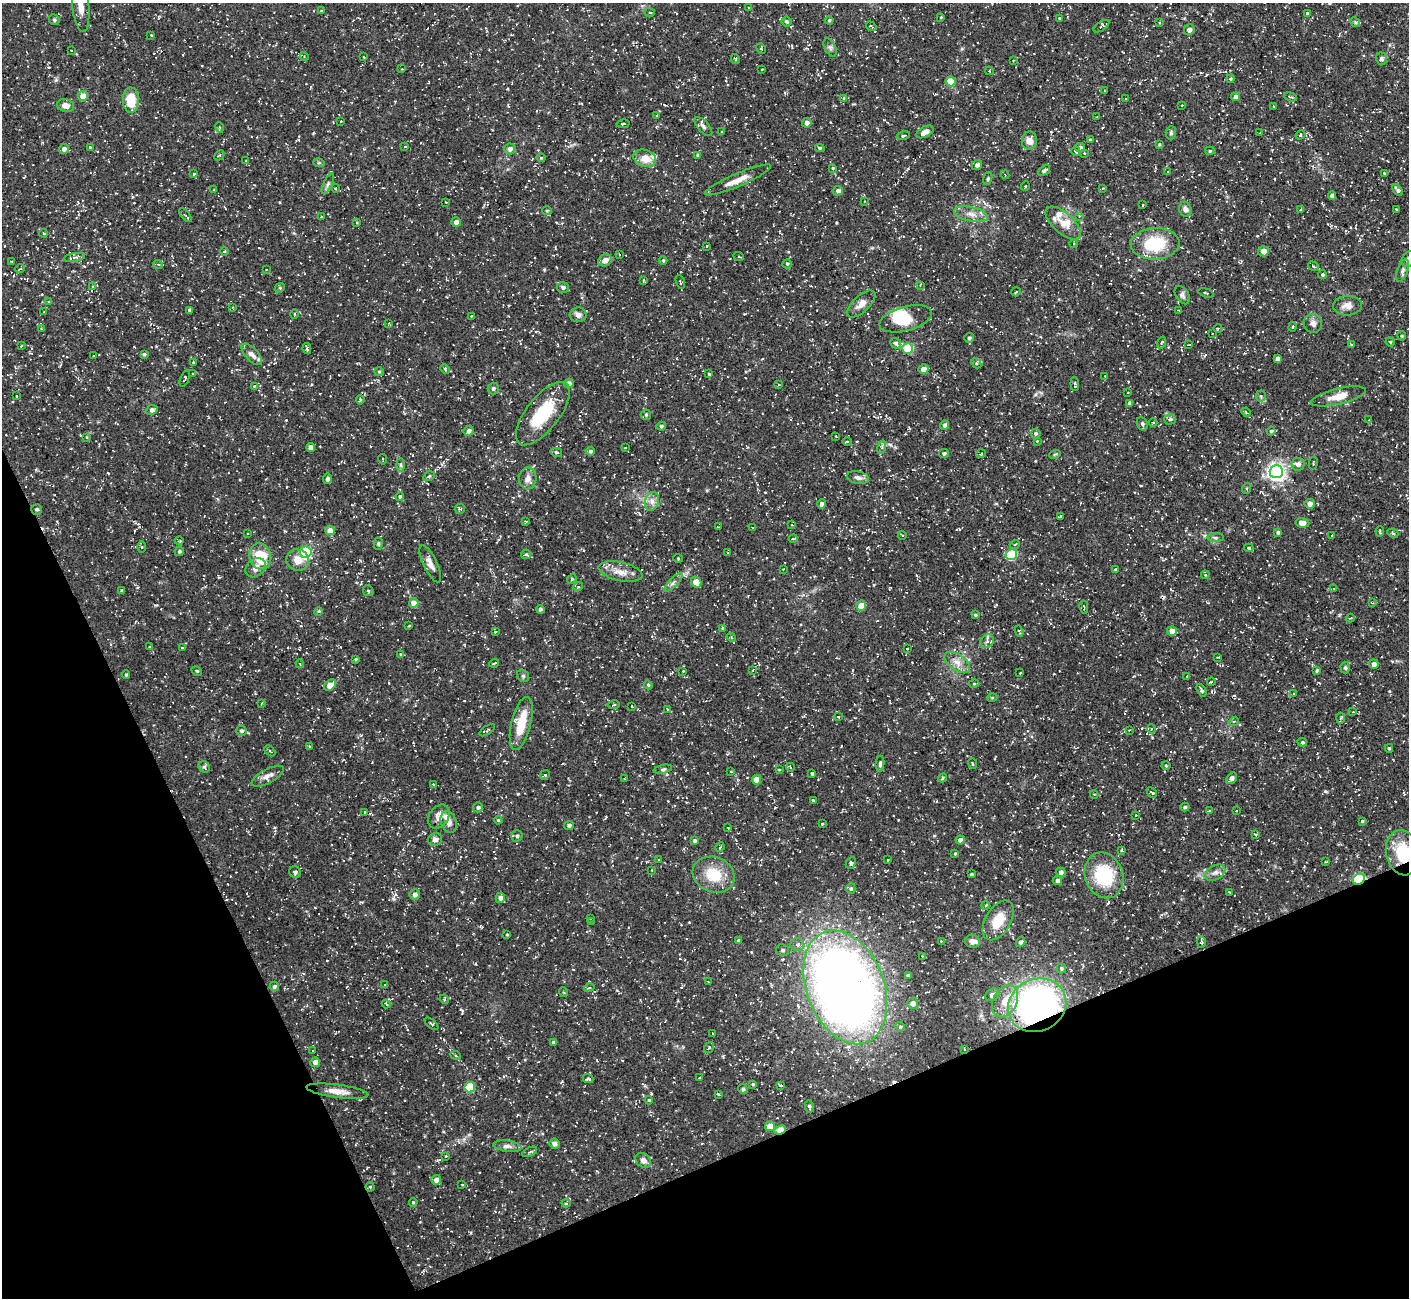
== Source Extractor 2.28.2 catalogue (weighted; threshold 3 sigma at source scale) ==
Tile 14 of 4 x 4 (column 2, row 4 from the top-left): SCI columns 1409-2815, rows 155-1450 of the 5631 x 5621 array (HDU 1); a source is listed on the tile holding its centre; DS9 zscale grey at full resolution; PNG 1411 x 1300 px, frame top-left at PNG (2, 3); each listed source drawn as its Kron ellipse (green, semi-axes under 4 px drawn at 4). Shown black and unused: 22% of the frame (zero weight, under 3 of 5 exposures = <1% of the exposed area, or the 3 px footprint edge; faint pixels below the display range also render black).
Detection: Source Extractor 2.28.2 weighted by HDU 2 'WHT'; one run over the whole footprint, this tile lists its part. Background 0.127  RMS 0.0049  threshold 0.022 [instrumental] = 3 sigma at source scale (4.5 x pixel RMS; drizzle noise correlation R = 1.50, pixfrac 1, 0.05/0.05 arcsec/px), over >= 5 px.
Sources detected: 457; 1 inside a brighter object's white glare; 9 cosmic-ray / hot-pixel residue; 1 long thin detection or spike segment (spike, bleed or trail) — neither listed nor drawn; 9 inside a brighter listed object's ellipse — not listed separately; the other 437 listed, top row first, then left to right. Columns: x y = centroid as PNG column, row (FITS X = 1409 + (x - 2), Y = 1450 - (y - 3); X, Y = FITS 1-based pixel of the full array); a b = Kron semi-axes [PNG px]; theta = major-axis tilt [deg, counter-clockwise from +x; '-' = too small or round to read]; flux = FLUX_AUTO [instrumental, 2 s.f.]
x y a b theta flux
81 6 25 8 -84 6.9
749 8 4 2 - 0.37
321 11 4 3 - 0.49
650 12 5 3 - 0.5
1307 13 4 4 - 1.1
941 17 3 2 - 0.41
1059 18 4 3 - 0.44
54 20 6 5 - 0.68
829 20 4 3 - 0.52
786 21 5 5 - 0.73
1355 22 5 4 - 0.72
1159 23 3 3 - 0.43
871 26 6 3 -34 0.64
1101 26 9 4 34 1
1189 30 5 5 - 2
151 35 2 2 - 0.33
830 47 10 5 -63 1.3
761 49 5 4 - 0.72
71 50 3 2 - 0.3
304 56 4 3 - 0.41
363 57 3 2 - 0.37
735 59 5 4 - 0.5
1381 59 6 5 - 1.3
1013 61 4 2 - 0.34
402 69 3 3 - 0.34
762 69 3 2 - 0.34
989 71 4 4 - 0.49
1231 79 4 3 - 0.61
950 81 5 5 - 8.6
1105 91 3 3 - 0.38
83 96 5 5 - 6.1
1235 97 4 4 - 2.3
1290 97 7 3 -20 0.6
844 98 4 2 - 0.39
1126 99 3 3 - 0.46
131 100 13 8 -90 12
66 105 8 6 -15 3.4
1182 105 2 2 - 0.29
1273 106 3 2 - 0.34
657 116 3 3 - 0.44
1096 117 4 2 - 0.29
341 121 3 2 - 0.32
807 123 4 4 - 2.2
623 124 6 3 11 0.56
219 127 5 3 - 0.48
703 127 12 5 -49 1.6
722 132 3 3 - 0.36
925 132 9 5 28 3.1
1171 133 6 5 - 0.91
1260 133 3 2 - 0.52
1301 135 5 4 - 0.84
903 136 7 3 15 0.76
1090 140 4 3 - 0.7
1029 141 9 7 83 4
1159 144 4 3 - 0.57
405 146 3 2 - 0.36
90 147 4 3 - 0.47
820 148 5 4 - 0.86
1080 148 5 5 - 1.4
64 149 5 5 - 1.7
510 149 5 5 - 1.9
1076 151 5 4 - 0.82
1210 151 5 4 - 0.73
1084 153 3 3 - 0.38
219 155 5 3 - 0.53
698 155 4 4 - 0.72
541 158 4 4 - 0.52
645 158 12 8 -20 6.3
246 161 4 3 - 0.44
319 163 6 3 -17 0.56
977 165 5 5 - 1.5
833 168 4 4 - 0.49
1044 170 7 4 38 1.3
1168 172 4 3 - 0.42
1384 173 3 2 - 0.48
194 174 4 3 - 0.42
1005 175 4 3 - 0.42
988 179 7 4 71 0.67
738 180 36 6 23 5.9
328 184 11 4 65 1.3
1025 186 5 3 - 0.42
335 188 4 4 - 0.53
1103 188 4 3 - 0.43
214 190 3 3 - 0.36
1397 190 6 3 -53 1.4
838 191 5 4 - 1.4
1332 196 4 4 - 1.8
864 201 3 2 - 0.34
446 202 3 3 - 0.42
1143 205 3 2 - 0.3
1185 209 7 6 - 2.1
1301 209 4 3 - 0.63
1396 209 4 2 - 0.43
547 211 5 4 - 0.58
971 214 17 7 -12 4.2
185 215 8 3 -50 0.78
1079 216 3 3 - 0.36
321 217 3 2 - 0.32
456 222 5 4 - 2
357 223 4 3 - 0.42
1063 223 22 10 -42 6.3
43 233 4 3 - 0.61
1074 244 4 3 - 0.45
1155 244 24 15 3 23
707 246 4 3 - 0.44
225 251 4 3 - 0.38
1264 251 5 5 - 3.6
619 254 3 2 - 0.41
75 257 11 4 10 1.5
739 257 5 3 - 0.47
1408 259 8 6 61 2.3
605 260 7 6 - 3
11 261 4 2 - 0.37
663 261 4 4 - 0.57
158 264 5 3 - 0.49
787 264 5 4 - 0.75
1313 266 6 3 -30 0.52
20 269 5 3 - 0.44
266 270 2 2 - 0.3
1402 271 12 5 70 1.6
1322 275 4 4 - 0.68
644 280 3 3 - 0.54
680 282 7 3 -74 0.63
920 285 4 4 - 0.42
93 286 4 2 - 0.29
563 287 6 5 - 1.1
280 288 5 4 - 0.64
1016 292 5 2 - 0.37
1206 293 8 3 -16 0.57
1182 295 10 6 -57 1.5
48 302 4 2 - 0.34
861 304 18 8 44 3.9
1347 306 14 9 4 3.7
232 307 4 3 - 0.36
189 310 3 3 - 0.91
1179 310 4 2 - 0.4
44 312 2 2 - 0.32
295 314 5 3 - 0.54
578 315 8 7 - 2
471 316 2 2 - 0.28
906 319 27 12 15 13
389 323 4 4 - 0.5
1313 323 9 9 - 2.4
1293 327 5 2 - 0.47
1218 328 4 3 - 0.43
41 329 4 3 - 0.41
1212 333 2 2 - 0.31
1402 336 4 4 - 0.58
969 338 5 4 - 1.1
1161 342 6 3 71 0.55
1390 342 4 4 - 0.4
896 343 6 5 - 1
1189 345 3 2 - 0.31
1352 345 3 2 - 0.42
21 346 3 2 - 0.32
307 348 5 2 - 0.9
908 348 5 5 - 24
144 354 3 3 - 0.72
252 354 13 6 -47 2.7
93 356 2 2 - 0.31
1277 359 4 4 - 2.1
194 362 3 3 - 0.43
976 363 5 4 - 0.86
445 369 5 3 - 0.56
924 369 5 5 - 2.4
379 372 5 4 - 0.63
193 374 3 2 - 0.37
709 374 3 3 - 0.48
1104 376 3 2 - 0.32
185 378 9 3 70 0.65
569 383 5 4 - 2.3
779 384 4 3 - 0.37
1075 384 7 3 -85 0.66
254 386 4 3 - 0.48
493 388 6 5 - 1.3
1128 393 3 2 - 0.29
16 396 3 2 - 0.34
1261 396 5 5 - 0.78
1338 396 28 8 13 6.8
360 400 4 4 - 0.62
1130 403 4 4 - 1.4
152 410 6 4 27 1.7
1246 412 5 4 - 0.65
543 414 38 16 52 25
646 415 5 5 - 0.83
1170 419 5 5 - 0.83
1369 420 3 3 - 0.32
1153 422 4 3 - 0.35
1142 424 7 5 -69 0.92
944 425 4 4 - 1.3
661 426 5 4 - 0.88
469 431 5 5 - 1.8
1271 431 4 4 - 0.66
1036 433 5 5 - 0.89
836 436 2 2 - 0.36
87 437 3 3 - 0.63
1037 441 3 3 - 0.35
847 442 5 3 - 0.53
311 447 4 4 - 2.6
882 447 7 4 74 0.93
625 448 3 2 - 0.4
590 451 4 4 - 0.94
556 452 6 4 -14 0.73
944 453 5 4 - 0.87
981 454 5 3 - 0.38
1055 454 6 3 19 0.52
383 459 5 2 - 0.38
1313 463 6 3 78 0.52
1298 464 6 6 - 2.2
401 465 6 4 -89 0.96
1276 472 6 6 - 220
429 476 6 4 31 0.85
858 477 11 6 -11 2
327 479 5 4 - 1.5
528 479 11 9 87 3.4
1247 488 5 3 - 0.55
400 496 4 3 - 0.66
652 501 9 7 76 2.6
821 504 5 4 - 1.5
1310 504 5 5 - 2.9
37 509 5 5 - 0.82
460 509 5 5 - 0.66
1060 516 3 2 - 0.4
526 521 4 3 - 0.49
1302 523 7 4 -6 3.6
792 525 4 3 - 0.4
719 527 3 2 - 0.3
753 528 3 2 - 0.37
330 531 5 4 - 5.2
1380 531 5 3 - 0.57
1278 532 4 4 - 0.93
247 533 2 2 - 0.38
1393 533 5 3 - 0.72
902 535 4 3 - 0.37
1332 536 4 2 - 0.36
1216 537 8 4 1 0.99
793 539 4 3 - 0.55
179 541 4 2 - 0.4
378 544 6 4 -88 0.73
1015 544 5 3 - 0.56
142 547 5 4 - 0.52
1249 548 5 4 - 0.73
179 551 5 4 - 0.83
306 552 6 5 - 56
728 553 3 3 - 0.31
526 554 5 4 - 0.67
1011 555 6 5 - 31
260 556 13 10 -75 15
678 558 5 3 - 0.38
298 560 11 10 - 5.3
430 564 20 6 -64 3.9
256 568 11 8 40 2.7
783 569 2 2 - 0.29
1115 569 4 3 - 0.65
621 572 22 9 -12 5.4
1205 575 4 3 - 0.42
572 579 5 4 - 0.61
674 582 12 4 46 1.7
696 582 6 5 - 6.3
578 587 5 3 - 0.51
1334 589 4 3 - 0.36
122 591 4 3 - 0.97
368 591 6 5 - 0.71
414 603 5 5 - 4.2
1373 603 3 3 - 0.38
861 605 5 4 - 8.6
1084 607 6 2 -79 0.5
540 609 4 4 - 1.1
318 612 4 4 - 0.87
975 615 4 4 - 0.64
1350 618 4 3 - 0.38
409 626 3 3 - 0.42
722 628 4 3 - 0.5
1019 631 6 3 -69 0.59
1172 631 5 4 - 3.9
495 632 4 3 - 0.47
731 637 5 3 - 0.5
987 641 7 6 - 1.5
149 647 4 2 - 0.35
182 648 3 2 - 0.42
907 649 3 2 - 0.44
400 654 4 2 - 0.34
1218 657 3 2 - 0.37
356 659 3 3 - 0.53
957 662 15 7 -35 3.9
494 663 5 2 - 0.55
300 664 4 3 - 0.43
1374 664 4 4 - 1.8
1345 668 6 4 -88 0.79
753 670 3 3 - 0.42
197 671 5 3 - 0.65
683 671 3 2 - 0.34
1317 671 4 3 - 0.67
1020 673 2 2 - 0.41
126 675 4 3 - 0.53
523 676 6 5 - 0.94
1187 676 3 3 - 0.42
1211 682 4 2 - 0.39
974 683 5 3 - 0.51
330 685 7 5 37 5.8
648 685 4 4 - 0.55
1202 690 7 3 -63 0.94
1294 693 4 2 - 0.41
992 698 5 3 - 0.45
262 703 4 2 - 0.38
614 705 6 3 10 0.48
632 706 3 2 - 0.44
667 709 4 2 - 0.41
1353 712 2 2 - 0.29
838 717 4 3 - 0.48
1340 718 5 3 - 0.62
1234 721 5 3 - 0.49
521 723 27 9 76 14
1152 729 5 3 - 0.45
487 730 9 3 33 0.67
1129 730 2 2 - 0.29
241 731 5 5 - 1.1
1302 742 5 4 - 0.68
309 746 4 2 - 0.34
1389 748 4 3 - 0.73
270 751 6 3 -45 0.52
972 763 5 2 - 0.5
880 764 8 4 85 0.92
1166 766 4 3 - 0.48
204 767 6 5 - 0.97
790 767 4 3 - 0.52
663 769 9 4 12 0.95
779 770 4 2 - 0.35
731 772 4 2 - 0.31
812 773 3 3 - 0.66
545 775 5 4 - 0.59
268 776 18 7 28 3.3
943 778 4 4 - 0.61
1232 778 6 4 53 2.2
625 779 4 3 - 0.41
756 780 5 4 - 5.3
433 784 3 2 - 0.36
1152 792 6 3 -45 0.73
1094 794 4 2 - 0.37
813 800 4 3 - 0.82
478 807 5 5 - 1.1
1185 807 4 3 - 0.89
1209 811 4 3 - 0.61
1236 811 3 2 - 0.28
365 812 3 2 - 0.43
1136 815 3 2 - 0.32
439 817 13 9 54 4
498 820 4 4 - 0.46
1362 821 3 3 - 0.59
449 822 11 7 -69 2.8
822 824 3 3 - 0.44
569 825 5 4 - 0.98
728 828 4 2 - 0.35
1256 835 4 3 - 0.52
517 836 5 5 - 1.1
435 839 7 6 - 1.9
960 840 4 4 - 1.9
695 841 4 4 - 0.83
720 847 5 3 - 0.58
1122 850 4 2 - 0.62
1403 853 23 16 -78 21
955 854 4 3 - 0.55
658 859 4 3 - 0.43
888 860 3 2 - 0.39
1326 862 4 2 - 0.45
851 863 6 4 63 1.1
652 870 3 2 - 0.33
295 872 6 5 - 1.5
1061 872 5 4 - 1.4
1215 873 11 7 30 2.3
971 874 3 3 - 0.48
714 875 21 17 -22 14
1104 875 23 19 -69 26
1359 879 6 5 - 27
1058 880 4 4 - 1.7
851 889 5 4 - 0.89
1229 892 2 2 - 0.28
415 894 5 5 - 2.1
500 898 5 4 - 2.2
986 905 4 3 - 0.45
591 919 3 2 - 0.36
998 920 22 12 59 10
591 921 4 2 - 0.27
507 934 3 3 - 0.5
739 941 4 4 - 1
941 941 2 2 - 0.3
972 941 7 6 - 2.4
1021 942 5 4 - 1.2
1201 942 6 4 90 0.76
797 945 7 6 - 1.6
783 950 6 6 - 1.1
922 956 4 2 - 0.4
1061 968 5 5 - 0.8
908 975 4 3 - 1.2
708 982 2 2 - 0.32
385 985 3 3 - 0.51
274 987 5 5 - 1
845 987 59 39 -69 510
589 988 5 3 - 0.45
563 992 5 3 - 0.5
992 995 8 5 32 2.8
444 999 5 4 - 0.58
1005 1001 17 12 63 8.8
913 1003 5 5 - 2.2
386 1004 4 3 - 0.58
1037 1005 30 26 27 160
431 1024 8 3 -40 0.59
900 1027 5 4 - 0.67
712 1033 3 2 - 0.26
553 1042 4 4 - 0.73
709 1047 6 4 54 0.63
964 1049 3 2 - 0.38
313 1050 3 2 - 0.36
456 1056 5 3 - 0.5
315 1062 5 4 - 3.9
588 1078 5 4 - 0.92
699 1078 3 2 - 0.4
753 1084 4 4 - 0.55
781 1085 4 3 - 0.68
470 1087 5 5 - 21
743 1089 5 4 - 1.1
337 1091 31 6 -7 5.2
718 1094 3 3 - 0.65
649 1100 4 3 - 0.46
809 1107 6 3 -77 0.83
770 1126 5 4 - 7.9
780 1130 6 4 23 6.6
554 1144 5 5 - 1.3
507 1146 14 5 -7 2.2
529 1152 8 4 26 0.83
446 1156 4 3 - 0.39
643 1160 8 6 -42 2.3
436 1180 5 5 - 2.9
462 1185 3 2 - 0.32
370 1187 4 4 - 0.52
413 1202 4 3 - 0.65
566 1203 4 4 - 0.57
Overlapping masked pixels (flux is a lower limit): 5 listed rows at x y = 1403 853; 1359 879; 845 987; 1037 1005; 780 1130
Isophote crosses this tile's border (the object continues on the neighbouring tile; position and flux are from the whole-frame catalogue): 4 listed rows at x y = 81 6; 1408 259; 1402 271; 1403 853
Unlisted compact peaks at least as high as the median listed source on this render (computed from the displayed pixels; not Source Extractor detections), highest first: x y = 1325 791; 544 270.